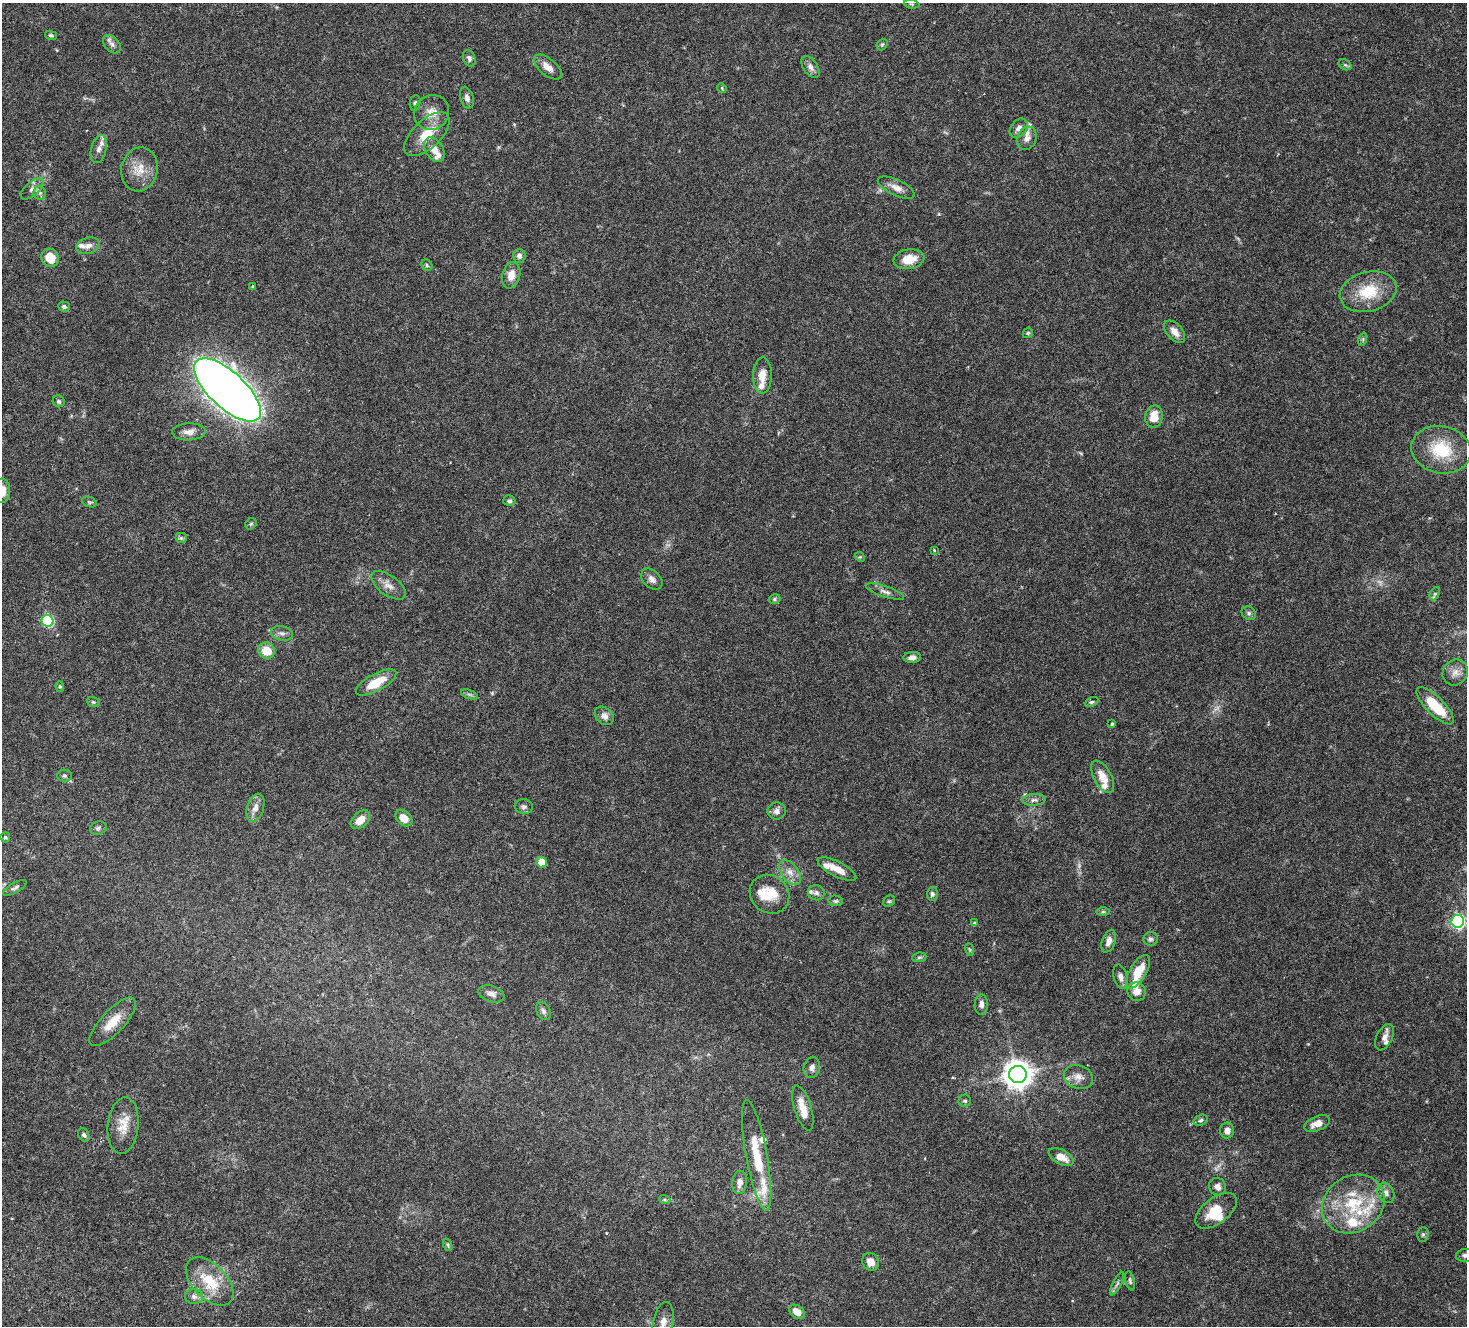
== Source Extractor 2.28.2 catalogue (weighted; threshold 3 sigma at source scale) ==
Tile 7 of 4 x 4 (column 3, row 2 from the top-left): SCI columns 3131-4595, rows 3135-4458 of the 6271 x 6331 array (HDU 1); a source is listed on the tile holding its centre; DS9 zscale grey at full resolution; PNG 1469 x 1328 px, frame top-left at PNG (2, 3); each listed source drawn as its Kron ellipse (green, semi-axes under 4 px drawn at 4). Nothing masked; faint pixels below the display range render black.
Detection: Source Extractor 2.28.2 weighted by HDU 2 'WHT'; one run over the whole footprint, this tile lists its part. Background 0.0478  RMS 0.0023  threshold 0.00922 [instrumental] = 3 sigma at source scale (4.09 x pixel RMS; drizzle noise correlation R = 1.36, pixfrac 0.8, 0.0396/0.0396 arcsec/px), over >= 5 px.
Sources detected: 147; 2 too faint to see at this stretch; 1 inside a brighter object's white glare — neither listed nor drawn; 17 inside a brighter listed object's ellipse — not listed separately; the other 127 listed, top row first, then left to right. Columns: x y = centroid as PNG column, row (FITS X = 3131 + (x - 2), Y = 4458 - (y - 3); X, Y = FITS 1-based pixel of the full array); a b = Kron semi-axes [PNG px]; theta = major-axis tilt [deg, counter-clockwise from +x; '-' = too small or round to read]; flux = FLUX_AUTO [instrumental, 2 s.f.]
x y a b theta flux
912 4 8 3 -5 0.23
51 35 6 4 -14 0.27
112 44 11 7 -46 0.72
882 44 6 5 - 0.26
469 58 9 6 -67 0.48
1345 65 7 5 -30 0.31
548 67 17 8 -39 1.6
810 67 12 7 -57 0.86
722 88 5 4 - 0.22
467 98 11 6 -74 0.72
415 103 8 5 80 0.34
432 112 18 17 - 2.5
1019 128 11 8 48 1.1
427 134 28 14 43 4.3
1027 138 12 9 64 1.3
99 149 14 7 76 1.1
434 149 13 9 -59 1.8
139 169 22 18 78 3
896 188 20 8 -25 1.4
32 189 14 6 41 0.84
40 193 6 6 - 0.46
88 246 12 8 17 0.95
519 256 7 6 - 0.64
50 258 9 8 - 2.9
909 259 15 10 9 2.8
427 265 6 5 - 0.31
511 275 13 9 75 1.8
252 287 4 2 - 0.12
1368 292 29 19 15 6.1
64 307 6 5 - 0.42
1175 332 13 7 -49 1.5
1028 333 6 4 44 0.24
1363 339 7 4 72 0.27
762 375 18 9 89 2
227 390 42 18 -43 260
59 401 6 5 - 0.38
1154 416 11 9 78 2.7
189 432 17 8 2 1.3
1441 450 30 23 -11 7.3
2 491 12 8 88 1.9
509 501 6 5 - 0.39
89 502 8 5 -24 0.28
251 524 6 5 - 0.26
181 538 5 5 - 0.29
934 550 3 3 - 0.18
860 557 5 4 - 0.2
652 579 12 8 -43 0.93
389 585 20 10 -35 1.5
885 592 20 5 -19 0.84
1435 594 7 4 64 0.29
774 599 6 4 17 0.28
1249 613 7 6 - 0.42
47 621 6 6 - 16
282 633 11 7 -12 0.72
267 651 8 8 - 3.4
912 657 9 5 3 0.83
1455 672 13 12 - 1.4
376 682 22 8 28 3.9
60 686 5 4 - 0.25
469 694 9 4 -19 0.33
93 702 6 5 - 0.25
1092 702 7 4 26 0.29
1435 706 25 9 -45 7.1
604 716 11 8 -42 0.93
1112 724 3 3 - 0.22
64 776 7 6 - 0.37
1103 777 18 8 -61 2.2
1034 800 11 6 5 0.69
524 807 9 7 -7 0.57
255 808 14 8 73 1.3
777 811 9 8 - 0.86
404 818 10 7 -44 1.9
360 820 11 7 43 2.1
98 828 8 6 17 0.42
5 837 5 5 - 0.34
542 862 5 5 - 3.6
837 869 21 7 -27 2.1
790 872 14 8 -52 1.4
15 888 13 5 30 0.47
816 893 8 7 - 0.56
770 894 21 18 -40 3.7
932 894 6 5 - 0.45
836 901 7 5 -12 0.3
889 901 6 5 - 0.29
1103 912 7 4 0 0.27
1458 921 6 6 - 32
974 923 4 4 - 0.22
1150 939 7 7 - 0.45
1109 941 12 6 70 1
969 949 6 4 -70 0.24
919 957 7 5 8 0.28
1138 972 19 8 59 3.9
1120 977 12 6 -76 0.74
1137 992 9 9 - 1.4
492 994 13 8 -18 0.95
981 1005 10 6 90 0.83
543 1011 9 7 -59 0.53
113 1022 31 11 47 3.5
1384 1037 14 7 63 1
812 1067 11 8 77 0.77
1018 1074 9 8 - 230
1078 1077 15 11 -20 1.4
965 1101 6 6 - 0.33
803 1108 23 8 -73 2.5
1201 1120 7 5 19 0.38
1317 1124 13 7 23 1.6
123 1125 28 15 84 3.2
1227 1131 8 7 - 0.98
84 1135 7 5 -61 0.37
757 1155 56 10 -80 6.5
1061 1157 13 7 -28 2.2
740 1182 12 7 84 1.2
1218 1187 9 8 - 0.85
1386 1193 10 8 -60 0.85
665 1200 6 3 -18 0.23
1353 1204 33 27 35 10
1216 1211 24 12 38 4
1423 1234 7 5 89 0.35
448 1245 6 4 -71 0.26
1465 1255 9 6 8 0.59
871 1262 9 8 - 1.6
210 1281 29 17 -46 5.8
1130 1281 10 4 -77 0.34
1117 1284 13 3 64 0.44
194 1297 9 7 -4 0.75
797 1312 8 6 -37 1.9
663 1322 21 10 79 1.8
Isophote crosses this tile's border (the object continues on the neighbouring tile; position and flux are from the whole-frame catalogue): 4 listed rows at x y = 2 491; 1458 921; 1465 1255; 663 1322